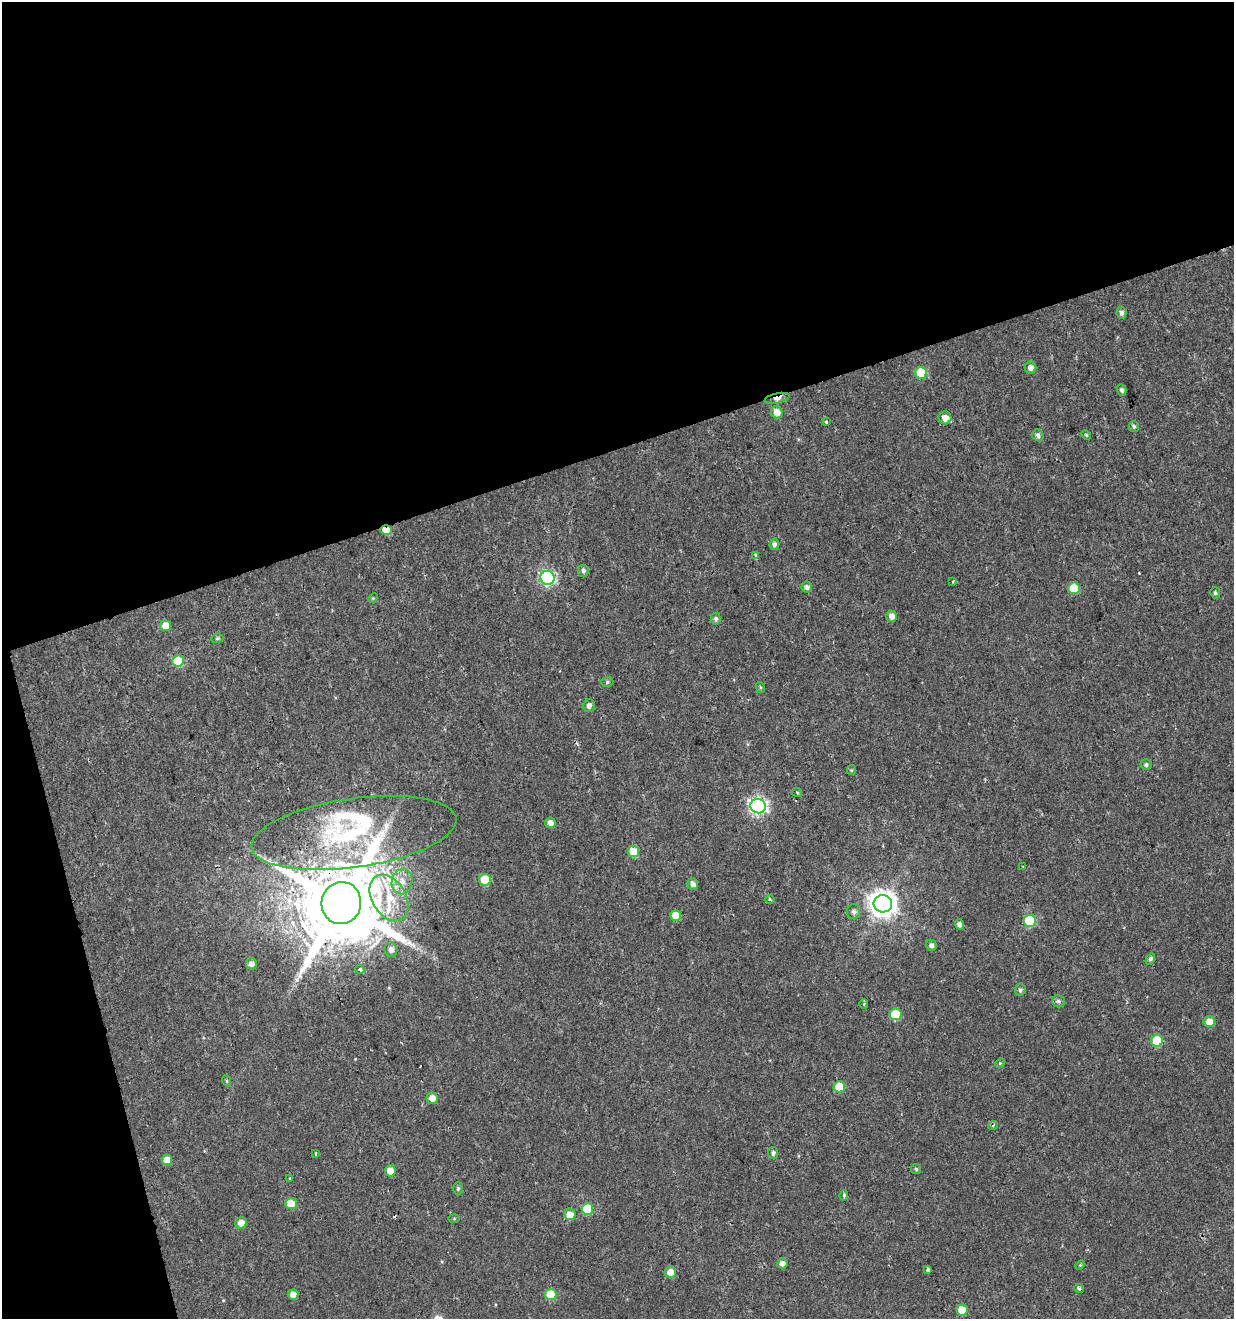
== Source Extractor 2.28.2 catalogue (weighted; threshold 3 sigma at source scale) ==
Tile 1 of 2 x 2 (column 1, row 1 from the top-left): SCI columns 53-1284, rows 1319-2635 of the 2551 x 2635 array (HDU 1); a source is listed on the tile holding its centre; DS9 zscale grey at full resolution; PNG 1236 x 1321 px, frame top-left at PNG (2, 2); each listed source drawn as its Kron ellipse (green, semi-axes under 4 px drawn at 4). Shown black and unused: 38% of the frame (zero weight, under 2 of 3 exposures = <1% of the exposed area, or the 3 px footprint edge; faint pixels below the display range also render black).
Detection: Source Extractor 2.28.2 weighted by HDU 2 'WHT'; one run over the whole footprint, this tile lists its part. Background 3.53e-04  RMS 0.0024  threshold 0.0107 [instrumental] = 3 sigma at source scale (4.5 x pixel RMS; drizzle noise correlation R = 1.50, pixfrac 1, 0.0396/0.0396 arcsec/px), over >= 5 px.
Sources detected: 90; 1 inside a brighter object's white glare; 3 cosmic-ray / hot-pixel residue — neither listed nor drawn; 1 inside a brighter listed object's ellipse — not listed separately; the other 85 listed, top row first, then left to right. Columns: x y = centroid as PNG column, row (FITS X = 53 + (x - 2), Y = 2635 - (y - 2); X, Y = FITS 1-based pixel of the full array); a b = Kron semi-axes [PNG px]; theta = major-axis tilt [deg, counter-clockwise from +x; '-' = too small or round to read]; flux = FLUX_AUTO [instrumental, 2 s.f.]
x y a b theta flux
1122 313 6 5 - 0.77
1031 368 6 5 - 1.3
921 373 6 6 - 10
1122 390 5 4 - 0.58
777 398 12 5 12 3.3
777 412 6 6 - 2.3
945 418 6 6 - 2
826 422 4 3 - 0.31
1134 426 5 5 - 0.46
1038 435 6 5 - 0.76
1086 435 5 4 - 0.29
386 530 6 4 -1 3.6
774 544 5 4 - 0.65
756 555 3 3 - 0.58
583 571 6 5 - 0.63
547 578 7 7 - 48
953 582 3 2 - 0.32
807 587 5 5 - 0.83
1074 588 6 5 - 7.5
1215 593 5 5 - 0.49
373 598 5 4 - 0.24
892 616 5 5 - 1.6
716 619 6 5 - 0.64
166 626 5 5 - 3
217 638 6 4 20 0.36
178 661 6 5 - 11
607 682 6 5 - 0.37
760 687 5 3 - 0.29
589 705 7 6 - 1
1146 765 5 5 - 0.51
851 770 5 4 - 0.28
797 792 5 4 - 0.31
758 806 8 7 - 79
550 823 5 5 - 1.4
354 833 103 34 8 36
633 851 5 5 - 5.5
1023 867 3 2 - 0.19
485 880 6 5 - 7.1
402 882 12 10 81 2.6
693 884 5 5 - 0.97
389 898 25 17 -59 8.5
770 899 4 3 - 0.25
341 903 21 20 - 4100
883 904 9 8 - 290
854 912 7 6 - 0.86
676 915 5 5 - 3.5
1030 921 6 6 - 15
959 924 5 4 - 0.96
931 945 5 5 - 0.71
391 950 7 6 - 1.1
1150 959 6 4 64 0.56
251 964 6 5 - 1.2
360 969 4 4 - 1.6
1020 990 6 5 - 0.54
1058 1001 7 6 - 0.5
864 1004 4 4 - 0.31
896 1014 6 6 - 9.5
1209 1022 6 5 - 2.6
1157 1041 6 6 - 8.6
1000 1063 5 4 - 0.27
227 1081 6 3 -72 0.24
839 1087 6 5 - 6
432 1098 5 5 - 1.9
993 1126 5 3 - 0.24
773 1153 6 5 - 0.65
316 1154 3 2 - 0.27
167 1160 5 5 - 3.2
916 1169 5 5 - 0.4
390 1171 5 5 - 2.8
289 1178 3 2 - 0.36
458 1189 6 5 - 0.45
844 1195 5 3 - 0.49
291 1204 6 5 - 4.3
587 1209 6 5 - 8.9
570 1214 6 5 - 2.4
454 1219 6 4 0 0.25
241 1223 6 5 - 2.3
782 1263 5 5 - 1.2
1080 1265 5 3 - 0.24
928 1270 4 3 - 1.2
670 1272 6 5 - 2.2
1079 1288 5 3 - 0.47
551 1294 6 5 - 7.2
293 1295 5 5 - 1.9
962 1310 5 5 - 4.4
Overlapping masked pixels (flux is a lower limit): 3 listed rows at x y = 777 398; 386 530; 341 903